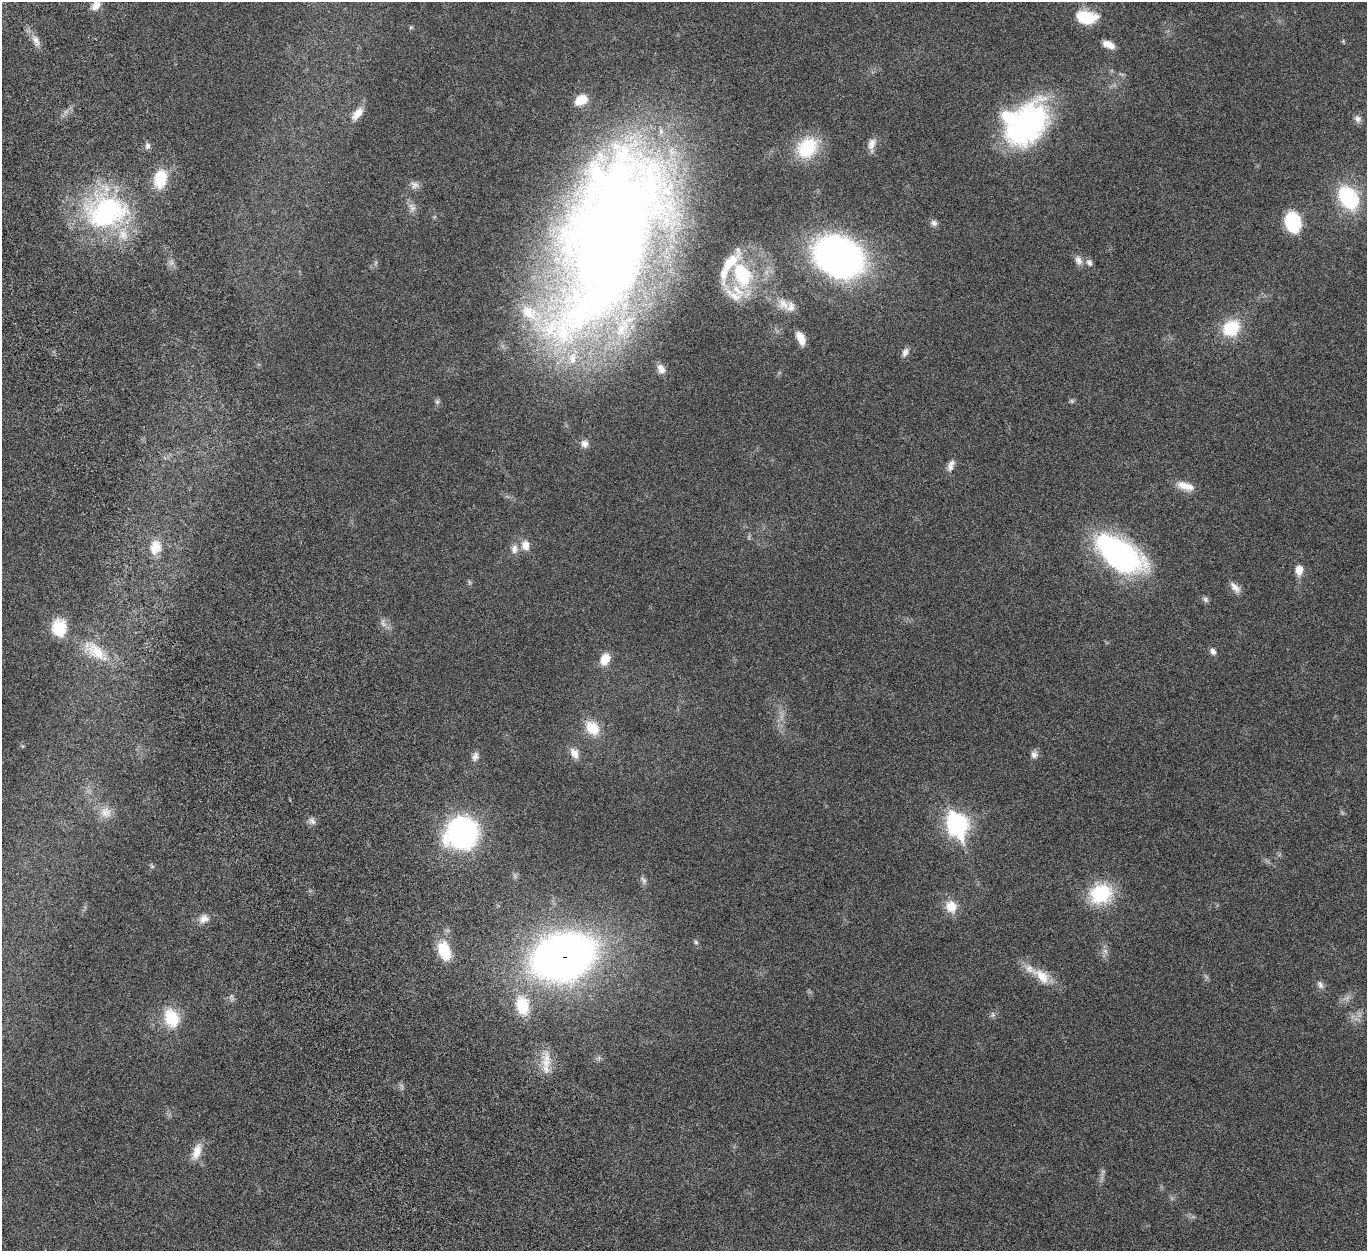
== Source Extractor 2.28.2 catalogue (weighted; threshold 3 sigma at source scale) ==
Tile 11 of 4 x 4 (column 3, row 3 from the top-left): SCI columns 2839-4203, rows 1580-2828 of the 5676 x 5537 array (HDU 1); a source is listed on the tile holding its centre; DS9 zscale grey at full resolution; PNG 1369 x 1253 px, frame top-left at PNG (2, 2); no overlay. Shown black and unused: <1% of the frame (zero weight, under 5 of 10 exposures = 6% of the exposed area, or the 3 px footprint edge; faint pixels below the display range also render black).
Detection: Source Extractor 2.28.2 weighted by HDU 2 'WHT'; one run over the whole footprint, this tile lists its part. Background 0.0277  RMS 0.0018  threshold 0.00725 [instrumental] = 3 sigma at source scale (4.09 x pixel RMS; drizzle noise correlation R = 1.36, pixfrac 0.8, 0.05/0.05 arcsec/px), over >= 5 px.
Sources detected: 81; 2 too faint to see at this stretch — not listed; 10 inside a brighter listed object's ellipse — not listed separately; the other 69 listed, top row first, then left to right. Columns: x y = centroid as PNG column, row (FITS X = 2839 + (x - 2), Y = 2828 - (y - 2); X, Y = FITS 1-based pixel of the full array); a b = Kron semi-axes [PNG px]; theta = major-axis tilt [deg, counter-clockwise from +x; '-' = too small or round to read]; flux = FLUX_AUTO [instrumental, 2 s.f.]
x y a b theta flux
96 5 12 9 43 1.2
1086 17 20 12 -7 6
411 27 6 3 19 0.18
36 41 17 8 -68 1.2
1343 41 5 4 - 0.19
1108 44 13 7 -24 1.6
581 100 15 10 26 2.8
357 114 21 10 50 1.8
1358 119 10 9 - 0.68
1026 126 52 32 51 36
872 144 18 9 80 1.3
148 146 9 7 76 0.55
807 148 25 20 48 8.1
160 178 22 14 79 5.1
415 185 12 9 -19 0.82
1348 197 20 13 -56 16
106 212 53 39 18 29
1293 222 16 12 -77 11
934 223 9 8 - 0.58
612 234 218 73 73 220
838 257 30 24 -27 100
1078 260 13 9 -62 0.98
1089 262 10 8 -66 0.61
742 274 31 19 -69 11
783 304 18 12 -52 1.9
1231 328 16 13 30 7.5
801 338 15 7 -65 1.9
905 352 12 7 67 0.78
661 369 12 9 -57 1.3
437 402 7 5 18 0.32
584 444 10 9 - 0.96
950 466 12 8 -85 0.88
1185 486 23 9 -17 2.1
525 545 12 10 -79 1.6
155 547 20 15 82 2.7
514 549 13 9 89 1.1
1120 554 47 24 -33 40
1299 570 11 9 82 1.6
1235 587 17 8 -47 1.2
1205 599 9 6 -47 0.43
383 623 12 7 -58 0.81
59 628 14 12 -86 6.3
96 651 36 17 -42 5.2
1213 651 9 7 -67 0.62
605 659 14 10 62 2.2
592 728 16 13 -49 4
574 753 14 9 -59 1.4
1034 754 10 9 - 0.72
475 756 12 7 72 0.75
106 812 17 14 -32 1.8
312 821 11 7 -53 0.66
957 825 14 10 -70 43
462 833 28 26 27 34
152 867 6 4 1 0.25
644 880 12 6 -65 0.54
1101 894 28 23 20 8.5
951 907 14 12 -69 2.8
204 919 14 11 28 1.2
696 942 6 5 - 0.27
444 950 18 11 -72 6.3
563 957 40 27 19 150
1042 976 28 14 -40 3.5
1320 985 11 7 -61 0.64
1347 998 9 4 53 0.54
522 1005 17 13 -81 5.9
993 1015 9 5 -83 0.38
172 1018 20 15 -69 6
546 1063 17 12 56 2.6
197 1151 23 10 70 2
Overlapping masked pixels (flux is a lower limit): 1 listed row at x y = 563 957